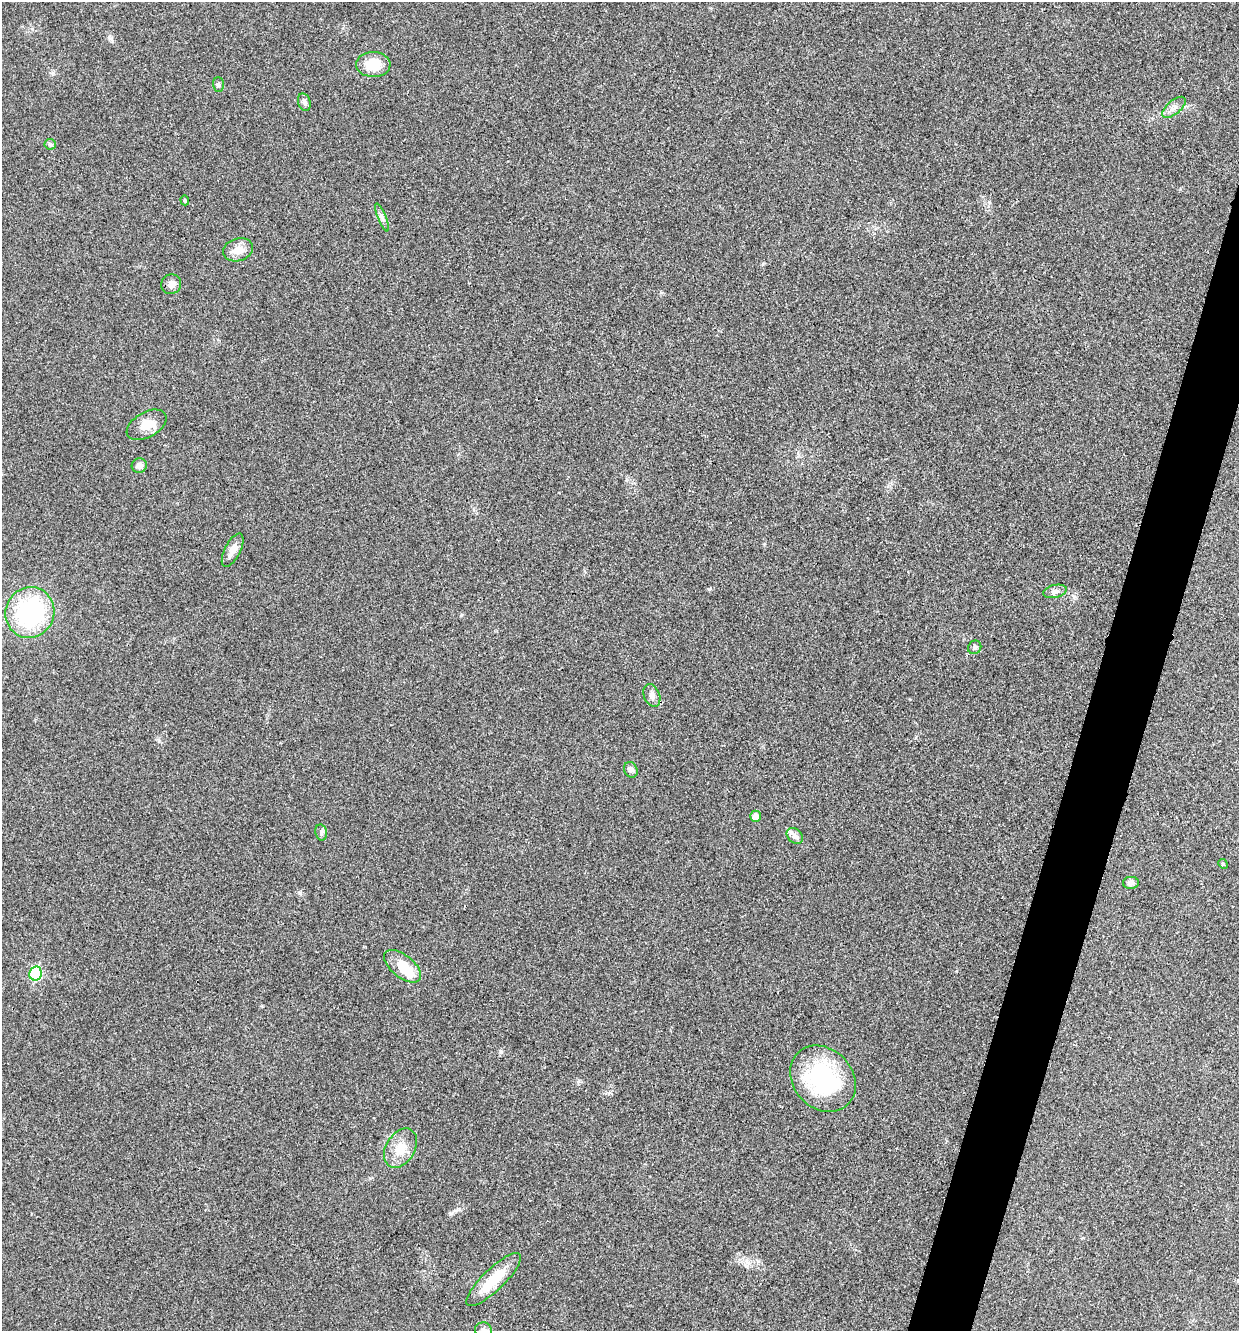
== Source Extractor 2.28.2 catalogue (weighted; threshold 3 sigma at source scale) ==
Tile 10 of 4 x 4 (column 2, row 3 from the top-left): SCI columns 1371-2607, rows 1337-2665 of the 5343 x 5332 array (HDU 1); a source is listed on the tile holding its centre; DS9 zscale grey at full resolution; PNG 1241 x 1333 px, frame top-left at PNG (2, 2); each listed source drawn as its Kron ellipse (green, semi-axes under 4 px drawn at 4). Shown black and unused: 4% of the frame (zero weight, under 3 of 4 exposures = <1% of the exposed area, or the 3 px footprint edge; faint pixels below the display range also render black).
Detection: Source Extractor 2.28.2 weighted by HDU 2 'WHT'; one run over the whole footprint, this tile lists its part. Background 0.0283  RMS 0.0061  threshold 0.0274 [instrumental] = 3 sigma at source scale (4.5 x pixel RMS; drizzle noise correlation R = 1.50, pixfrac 1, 0.05/0.05 arcsec/px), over >= 5 px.
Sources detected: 29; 1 inside a brighter object's white glare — neither listed nor drawn; the other 28 listed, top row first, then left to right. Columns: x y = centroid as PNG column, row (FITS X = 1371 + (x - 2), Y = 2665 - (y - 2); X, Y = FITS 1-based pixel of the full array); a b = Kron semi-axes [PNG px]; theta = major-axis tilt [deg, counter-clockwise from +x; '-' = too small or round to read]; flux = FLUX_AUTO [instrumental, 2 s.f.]
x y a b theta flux
373 64 17 12 -2 14
218 85 7 5 -88 1.2
304 102 9 6 -72 1.7
1174 107 14 6 40 3.1
50 144 6 5 - 0.97
185 200 5 4 - 0.76
382 217 15 4 -68 1.9
238 250 15 11 17 6.2
171 284 10 9 - 3.2
147 425 22 12 29 8.1
139 466 7 7 - 2.8
233 550 18 7 63 5.2
1055 591 12 6 13 2.5
30 613 26 24 64 69
975 647 7 6 - 1.4
652 695 12 7 -67 2.8
631 770 8 6 -65 1.7
755 816 5 5 - 4.5
321 832 8 5 -78 1.4
795 836 9 7 -46 2.5
1223 864 5 4 - 0.83
1131 883 8 6 3 2.4
403 966 22 11 -38 14
35 973 7 6 - 51
823 1079 36 29 -46 63
400 1148 21 14 58 9.7
494 1280 36 11 44 18
483 1330 8 7 - 2.5
Isophote crosses this tile's border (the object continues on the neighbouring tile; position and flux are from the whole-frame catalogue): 1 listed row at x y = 483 1330
Unlisted compact peaks at least as high as the median listed source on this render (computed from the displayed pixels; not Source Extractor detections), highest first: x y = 501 1052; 300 893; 763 264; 451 1213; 159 741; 109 37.